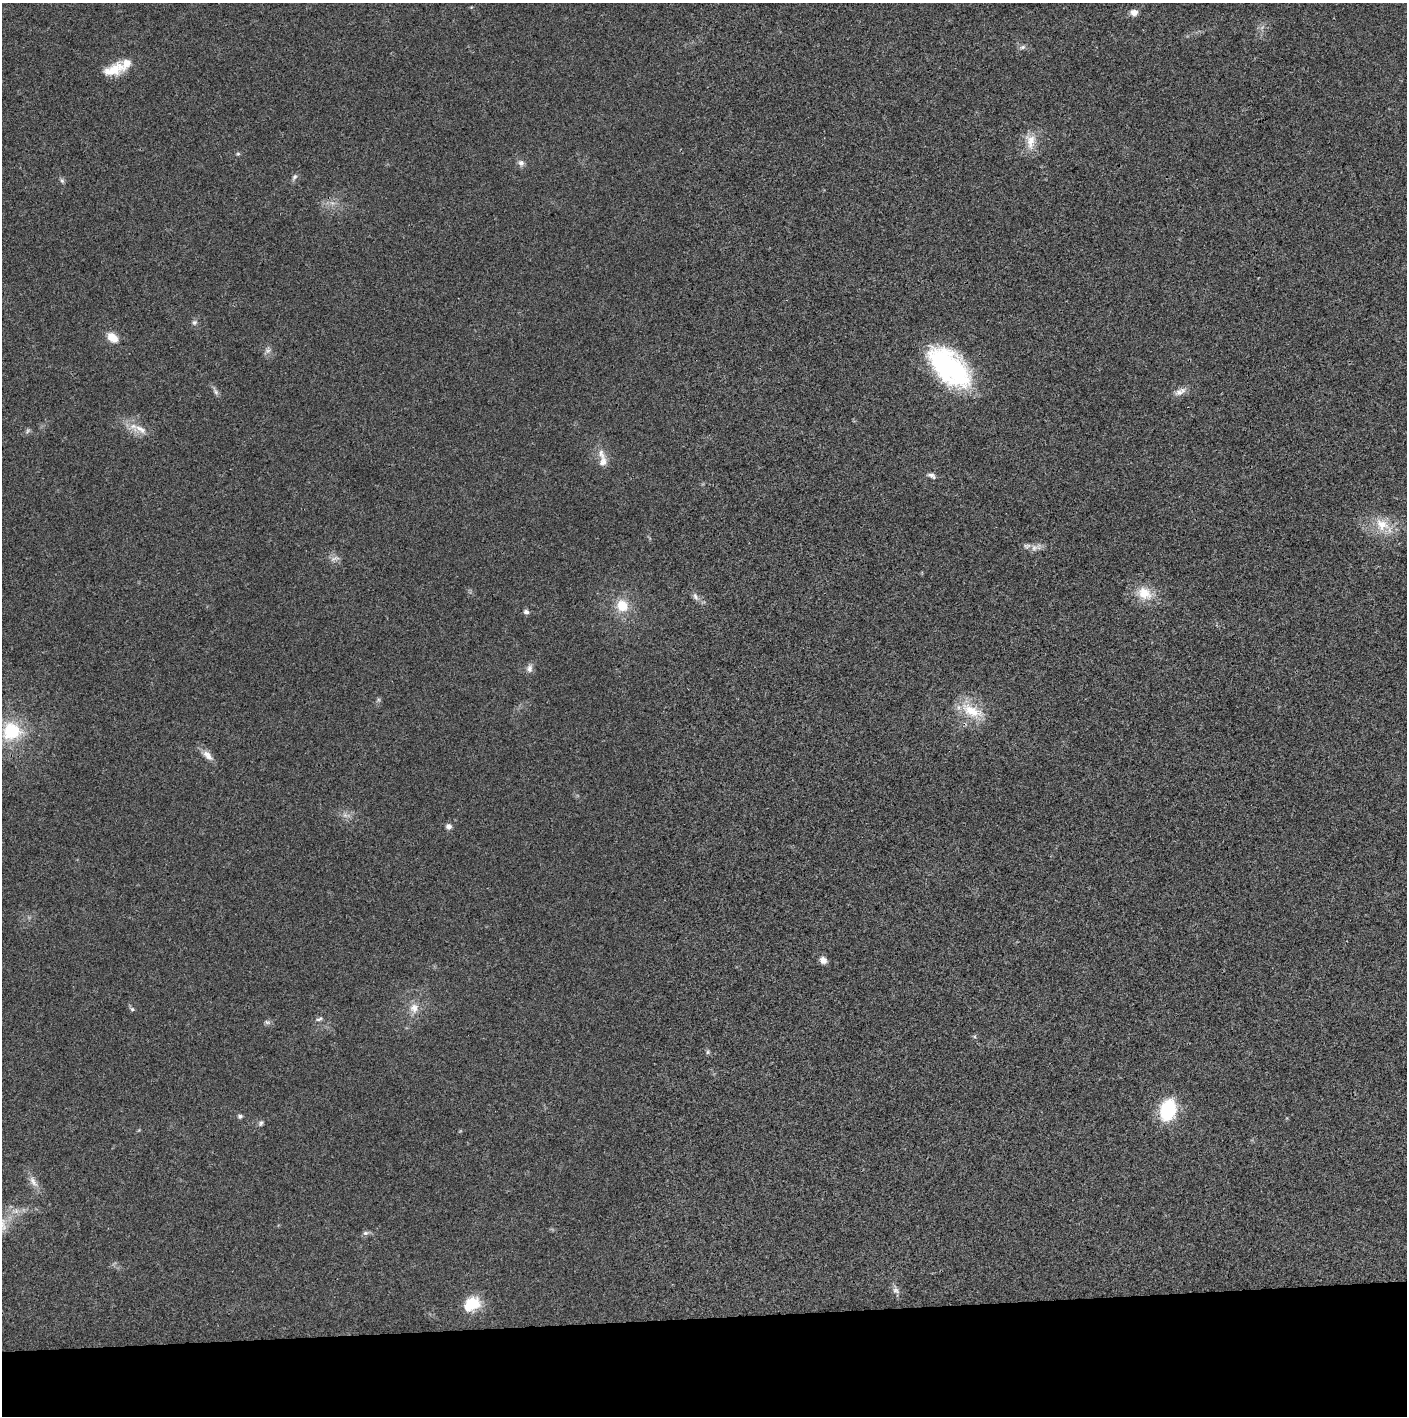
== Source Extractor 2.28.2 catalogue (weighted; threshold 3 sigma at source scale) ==
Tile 8 of 3 x 3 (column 2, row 3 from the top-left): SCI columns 1410-2814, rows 1-1414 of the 4221 x 4243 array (HDU 1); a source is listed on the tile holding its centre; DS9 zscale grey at full resolution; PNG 1409 x 1418 px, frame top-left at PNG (2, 3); no overlay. Shown black and unused: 7% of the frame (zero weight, under 3 of 4 exposures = <1% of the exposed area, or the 3 px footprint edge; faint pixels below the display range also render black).
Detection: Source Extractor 2.28.2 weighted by HDU 2 'WHT'; one run over the whole footprint, this tile lists its part. Background 0.019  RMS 0.0051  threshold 0.0231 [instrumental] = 3 sigma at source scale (4.5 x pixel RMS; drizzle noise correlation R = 1.50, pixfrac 1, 0.05/0.05 arcsec/px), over >= 5 px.
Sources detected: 46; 2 inside a brighter listed object's ellipse — not listed separately; the other 44 listed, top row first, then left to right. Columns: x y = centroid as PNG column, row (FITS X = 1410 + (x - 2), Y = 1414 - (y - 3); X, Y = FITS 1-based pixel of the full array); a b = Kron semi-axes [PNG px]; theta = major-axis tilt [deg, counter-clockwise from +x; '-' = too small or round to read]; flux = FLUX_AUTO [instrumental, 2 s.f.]
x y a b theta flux
1134 12 8 7 - 3.3
1023 47 9 5 27 1.4
114 70 28 13 17 11
1030 141 22 12 -88 7.8
238 154 6 4 -18 0.65
521 163 8 8 - 2
294 177 9 5 53 1.4
62 181 8 5 -63 1.1
194 322 7 7 - 1.5
112 337 12 8 -40 7.1
268 351 9 5 20 1.5
949 367 46 25 -44 85
216 392 9 5 -61 1.4
1180 392 18 8 28 3.4
140 429 20 8 -29 5.7
28 431 7 4 47 0.96
603 462 17 10 82 4.3
932 476 12 6 -27 1.8
1382 524 24 15 -35 11
1036 547 18 8 11 3.6
335 558 14 6 16 2.1
1144 593 22 17 -30 11
695 597 12 6 -63 2.2
622 606 17 15 -50 11
526 612 7 6 - 1.4
529 668 11 8 80 2.3
971 711 35 15 -26 14
11 731 21 20 - 27
208 755 17 8 -45 3.9
345 815 6 6 - 1.4
448 826 7 7 - 2
823 960 9 8 - 2.6
414 1008 14 12 79 5.2
132 1009 6 5 - 1
319 1019 9 5 16 1.2
267 1022 8 5 -25 1.2
708 1052 6 5 - 0.84
1168 1110 18 13 76 35
240 1116 5 5 - 1.5
261 1123 9 6 53 1.2
33 1182 19 7 -57 3.9
365 1233 8 6 14 1.4
896 1290 11 7 -40 2.1
472 1304 19 13 30 16